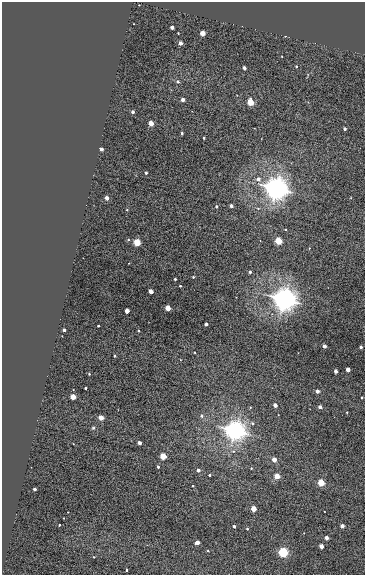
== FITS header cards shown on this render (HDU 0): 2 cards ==
NAXIS1  =                  363
NAXIS2  =                  573

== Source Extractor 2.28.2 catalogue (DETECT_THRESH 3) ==
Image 363 x 573 px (HDU 0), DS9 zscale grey, 1 PNG px = 1 image px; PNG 367 x 577 px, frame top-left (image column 1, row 573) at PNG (2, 2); no overlay
Background 1010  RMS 1.2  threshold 3.68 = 3 sigma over >= 5 px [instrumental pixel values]
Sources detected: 77; all 77 listed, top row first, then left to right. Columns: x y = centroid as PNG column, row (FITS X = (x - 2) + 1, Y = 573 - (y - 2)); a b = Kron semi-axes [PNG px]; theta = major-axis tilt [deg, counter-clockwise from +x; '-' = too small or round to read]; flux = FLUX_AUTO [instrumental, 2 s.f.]
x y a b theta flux
172 27 3 3 - 510
178 33 2 2 - 59
202 33 3 3 - 2100
180 43 3 3 - 660
296 66 3 3 - 82
244 68 3 3 - 390
178 81 4 4 - 160
183 100 3 3 - 470
250 102 4 4 - 4400
133 112 3 3 - 310
151 123 4 3 - 1900
345 129 3 3 - 260
182 133 3 3 - 140
204 138 3 3 - 120
101 149 3 3 - 460
146 173 3 3 - 150
258 179 4 4 - 420
276 188 7 6 - 120000
107 198 3 3 - 690
216 206 3 3 - 160
231 206 3 3 - 430
258 208 5 3 - 84
285 229 4 2 - 65
278 241 4 4 - 5800
137 242 4 4 - 5900
250 272 3 3 - 200
193 277 3 2 - 71
175 279 3 3 - 100
180 286 3 2 - 79
151 291 3 3 - 1300
284 299 8 7 - 72000
168 308 4 3 - 2400
127 311 3 3 - 1500
206 324 3 3 - 310
98 326 3 2 - 82
64 330 3 3 - 300
324 346 3 3 - 600
361 347 3 3 - 230
194 352 2 2 - 58
114 356 3 2 - 98
348 370 3 3 - 970
336 371 3 3 - 540
89 374 3 2 - 64
85 388 3 3 - 150
317 391 3 3 - 440
73 397 4 3 - 2000
362 397 3 2 - 79
275 405 3 3 - 830
320 407 3 3 - 420
347 412 2 2 - 65
202 416 5 4 - 200
101 418 4 3 - 1700
252 423 5 4 - 140
93 428 5 4 - 97
235 430 7 6 - 62000
139 443 3 3 - 590
163 456 4 3 - 4000
274 460 3 3 - 1300
158 467 3 3 - 160
251 468 4 3 - 55
198 470 3 3 - 420
209 475 3 3 - 130
277 476 4 3 - 2300
321 483 4 3 - 5100
193 486 3 2 - 87
34 489 3 3 - 370
253 509 4 3 - 2700
59 525 3 2 - 74
234 526 3 3 - 200
342 526 3 3 - 690
247 529 3 2 - 85
326 538 3 3 - 700
197 542 4 3 - 750
321 546 3 3 - 1100
208 551 3 3 - 73
283 552 4 4 - 21000
126 570 3 2 - 100

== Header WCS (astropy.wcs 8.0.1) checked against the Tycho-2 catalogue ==
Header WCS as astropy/WCSLIB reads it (CRVAL/CRPIX/CD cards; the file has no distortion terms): RA---TAN/DEC--TAN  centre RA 23:46:47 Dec +44:55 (356.70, +44.91 deg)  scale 1 arcsec/px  FOV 6.1' x 9.6'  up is -2 deg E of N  parity normal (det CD < 0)
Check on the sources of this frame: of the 60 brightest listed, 3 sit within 1.5 arcsec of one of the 5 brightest Tycho-2 stars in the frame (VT <= 12.26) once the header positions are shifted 0.87 arcsec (0.38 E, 0.78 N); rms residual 0.09 arcsec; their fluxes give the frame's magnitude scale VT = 22.75 - 2.5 log10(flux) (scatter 0.22 mag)
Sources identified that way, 3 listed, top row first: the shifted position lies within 1.5 arcsec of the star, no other Tycho-2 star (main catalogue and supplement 1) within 3.0 arcsec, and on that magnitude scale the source's flux lands within +1.5 / -3 mag of the star's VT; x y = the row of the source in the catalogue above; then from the Tycho-2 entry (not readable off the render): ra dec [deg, ICRS J2000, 3 dp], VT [Tycho-2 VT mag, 2 dp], TYC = Tycho-2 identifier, HIP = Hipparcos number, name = IAU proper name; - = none
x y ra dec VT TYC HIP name
276 188 356.657 +44.935 10.49 3244-610-1 - -
284 299 356.656 +44.905 10.39 3244-121-1 - -
235 430 356.677 +44.869 10.77 3244-228-1 - -